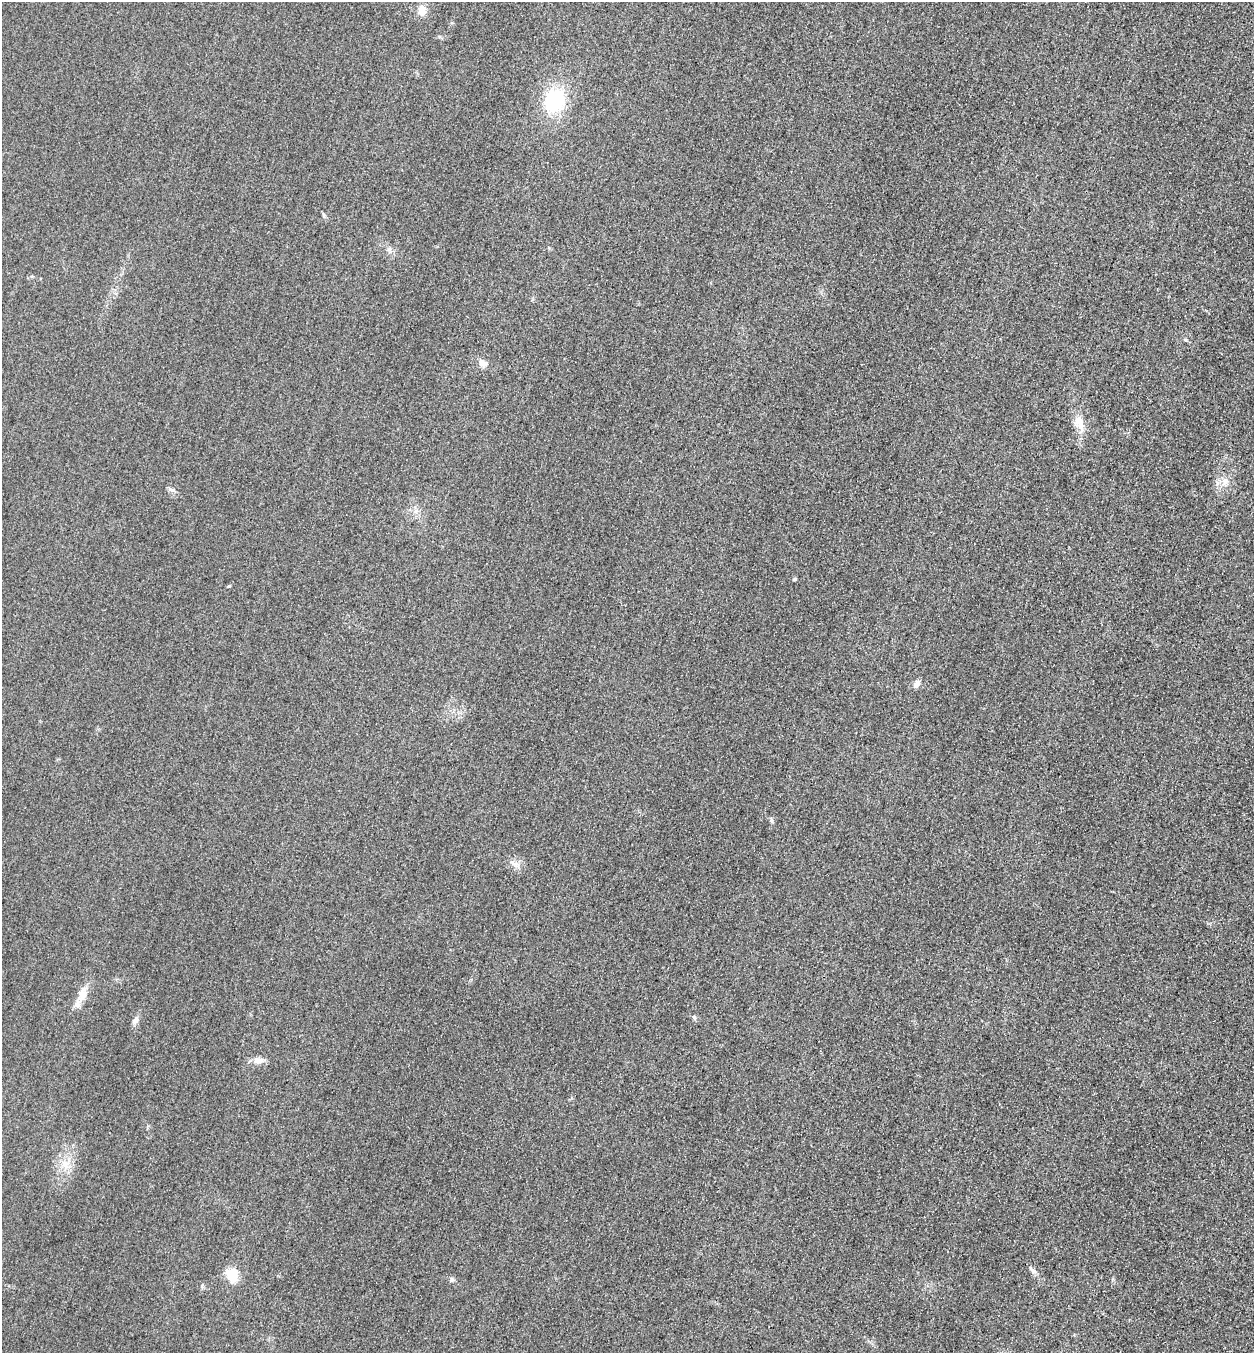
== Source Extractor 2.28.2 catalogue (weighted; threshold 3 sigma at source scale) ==
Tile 6 of 4 x 4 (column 2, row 2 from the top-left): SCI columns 1416-2667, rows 2725-4075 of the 5463 x 5449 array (HDU 1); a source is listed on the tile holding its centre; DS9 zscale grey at full resolution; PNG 1256 x 1355 px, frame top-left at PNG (2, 2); no overlay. Shown black and unused: <1% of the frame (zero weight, under 3 of 4 exposures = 3% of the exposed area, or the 3 px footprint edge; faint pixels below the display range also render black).
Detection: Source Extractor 2.28.2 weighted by HDU 2 'WHT'; one run over the whole footprint, this tile lists its part. Background 0.0773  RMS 0.017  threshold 0.0764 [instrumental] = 3 sigma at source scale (4.5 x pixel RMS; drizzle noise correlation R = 1.50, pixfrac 1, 0.05/0.05 arcsec/px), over >= 5 px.
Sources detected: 23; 1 inside a brighter listed object's ellipse — not listed separately; the other 22 listed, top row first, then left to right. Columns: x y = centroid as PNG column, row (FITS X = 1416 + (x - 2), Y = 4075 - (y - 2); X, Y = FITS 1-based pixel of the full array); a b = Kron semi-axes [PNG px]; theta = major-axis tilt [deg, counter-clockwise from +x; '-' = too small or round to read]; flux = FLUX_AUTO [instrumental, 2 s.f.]
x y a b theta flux
422 10 13 10 89 15
554 101 21 17 70 120
324 215 6 5 - 2.6
388 250 8 4 19 3.4
483 363 11 8 -31 9.5
1079 422 22 12 -73 22
1225 481 10 9 - 12
171 489 10 5 -23 4.6
416 511 7 5 46 4.4
795 579 4 4 - 2.7
229 586 4 3 - 1.9
916 684 11 7 51 7.4
771 820 7 5 -73 3.1
515 864 13 6 -34 8.6
82 994 22 10 82 19
694 1017 6 4 -47 2.6
136 1020 13 6 69 7.5
258 1061 15 8 2 11
65 1164 13 10 -66 18
1033 1270 10 5 -32 5.4
232 1275 13 12 - 35
452 1279 7 5 -89 3.5
Unlisted compact peaks at least as high as the median listed source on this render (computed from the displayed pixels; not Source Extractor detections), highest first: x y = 1186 340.